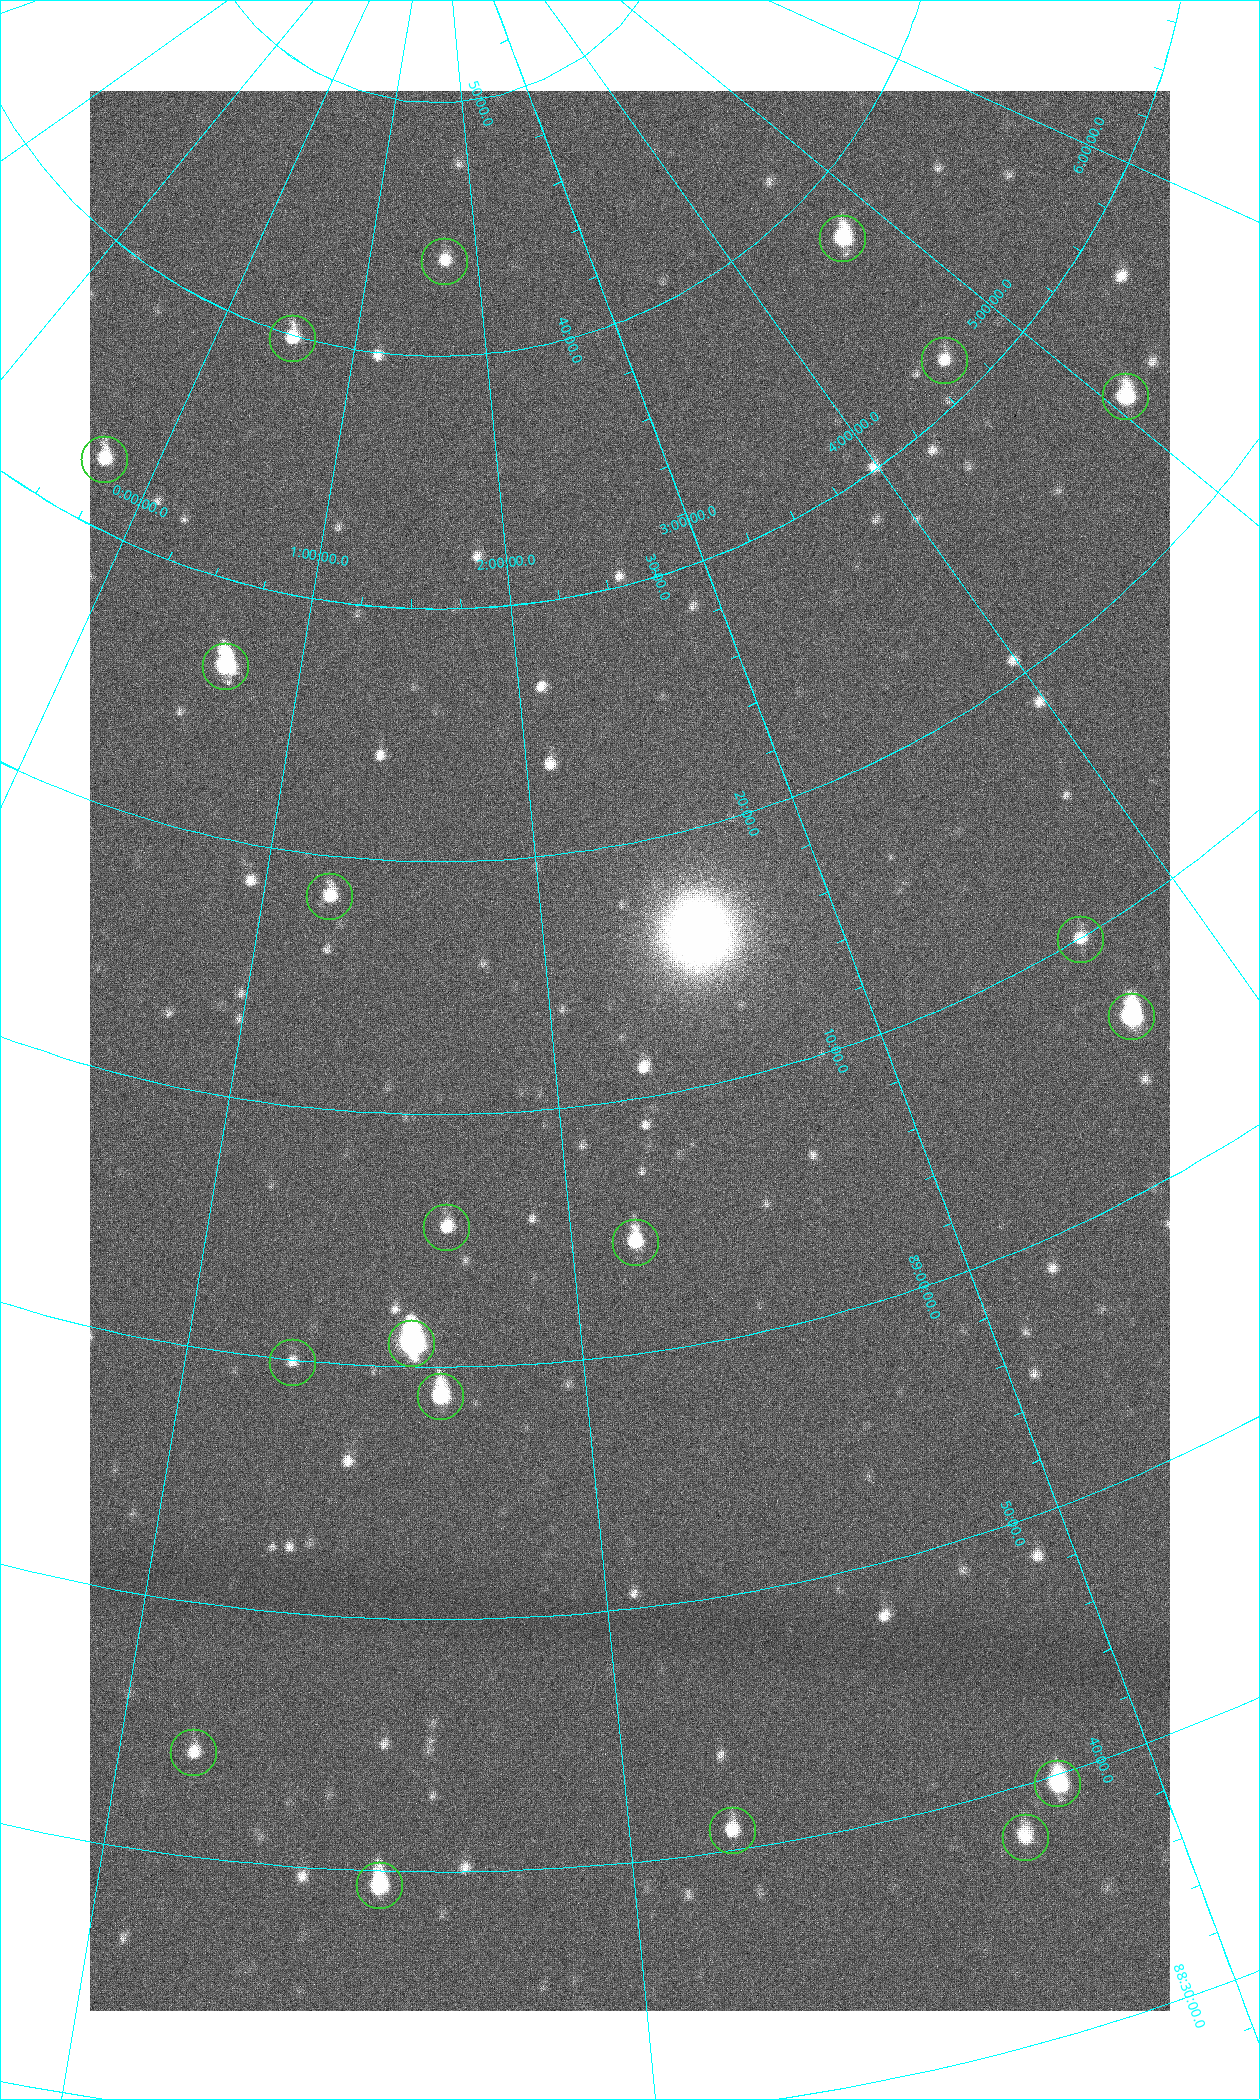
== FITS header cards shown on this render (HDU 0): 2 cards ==
NAXIS1  =                 1080 / length of data axis 1
NAXIS2  =                 1920 / length of data axis 2

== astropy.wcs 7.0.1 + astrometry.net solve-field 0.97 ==
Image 1080 x 1920 px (HDU 0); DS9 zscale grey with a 90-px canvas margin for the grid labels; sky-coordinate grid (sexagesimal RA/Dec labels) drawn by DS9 from the SOLVED WCS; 20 Tycho-2 reference stars matched to detected sources circled (green)
Header WCS: none
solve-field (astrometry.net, Tycho-2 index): SOLVED blind (the file carries no WCS)
Solved WCS: RA---TAN-SIP/DEC--TAN-SIP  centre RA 02:14:18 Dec +89:12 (33.57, +89.20 deg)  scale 2.37 arcsec/px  FOV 42.7' x 76.0'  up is +9 deg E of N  parity flipped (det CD > 0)
(file carries no celestial WCS; the grid is the blind solution)
Tycho-2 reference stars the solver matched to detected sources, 20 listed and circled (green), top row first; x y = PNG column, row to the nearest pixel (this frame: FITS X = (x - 90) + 1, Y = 1920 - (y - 91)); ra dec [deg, ICRS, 3 dp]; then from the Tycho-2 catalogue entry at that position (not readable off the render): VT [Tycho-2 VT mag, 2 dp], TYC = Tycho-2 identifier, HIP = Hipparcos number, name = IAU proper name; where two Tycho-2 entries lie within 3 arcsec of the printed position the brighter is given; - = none
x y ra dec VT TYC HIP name
842 238 70.692 +89.630 9.34 4629-37-1 - -
444 261 25.399 +89.729 11.04 4627-64-1 - -
292 338 7.906 +89.665 10.51 4627-6-1 - -
944 360 69.250 +89.526 11.02 4629-45-1 - -
1125 396 75.971 +89.421 9.41 4629-33-1 - -
104 459 355.808 +89.543 10.14 4662-135-1 - -
225 666 9.931 +89.444 8.22 4627-49-1 3128 -
329 896 18.559 +89.307 10.52 4627-75-1 - -
1080 939 55.017 +89.166 11.19 4628-70-1 - -
1131 1016 55.225 +89.105 8.15 4628-68-1 17195 -
446 1227 24.867 +89.092 10.76 4627-125-1 - -
635 1242 32.549 +89.073 9.84 4628-149-1 - -
411 1343 23.461 +89.016 6.47 4627-259-1 7283 -
292 1362 19.000 +88.998 11.53 4627-46-1 - -
440 1396 24.587 +88.980 9.00 4627-86-1 - -
193 1752 17.187 +88.735 11.22 4627-80-1 - -
1057 1783 42.246 +88.661 8.90 4628-20-1 - -
732 1830 32.945 +88.680 10.72 4628-99-1 - -
1025 1837 40.943 +88.634 10.89 4628-71-1 - -
379 1885 22.838 +88.657 9.18 4627-37-1 - -